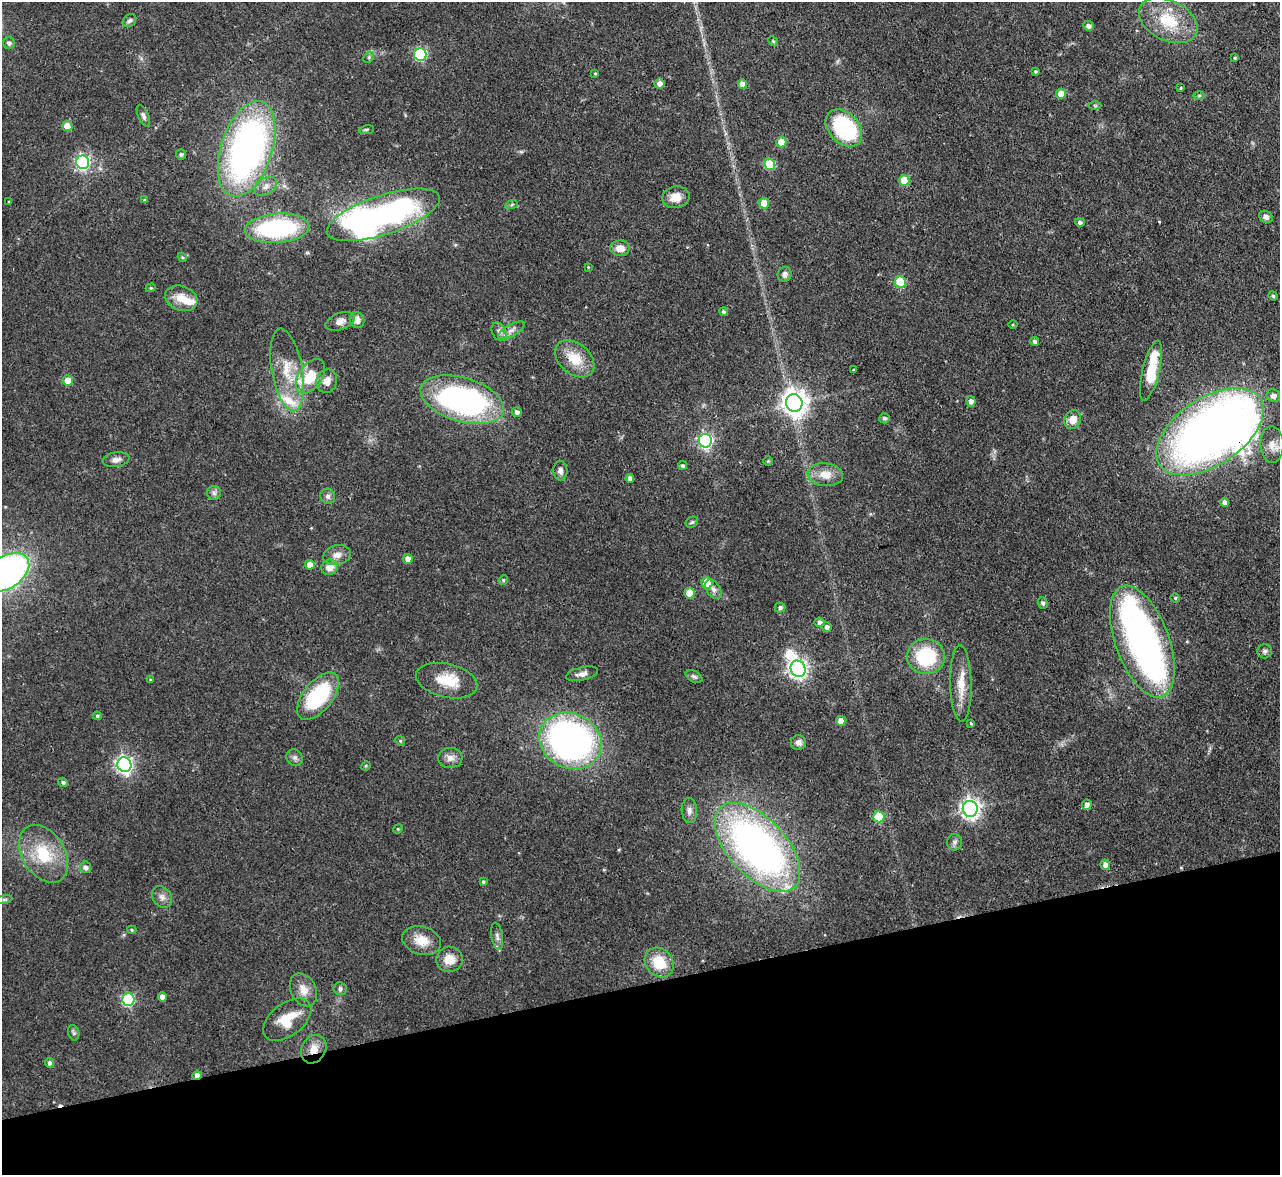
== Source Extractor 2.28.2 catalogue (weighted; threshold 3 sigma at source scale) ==
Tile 14 of 4 x 4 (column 2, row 4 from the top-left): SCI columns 1279-2556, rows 141-1313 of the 5112 x 5093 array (HDU 1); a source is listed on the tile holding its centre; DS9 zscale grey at full resolution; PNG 1282 x 1177 px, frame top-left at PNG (2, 2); each listed source drawn as its Kron ellipse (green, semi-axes under 4 px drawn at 4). Shown black and unused: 16% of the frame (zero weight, under 3 of 4 exposures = <1% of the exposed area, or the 3 px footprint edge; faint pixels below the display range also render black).
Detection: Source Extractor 2.28.2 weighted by HDU 2 'WHT'; one run over the whole footprint, this tile lists its part. Background 0.0965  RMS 0.0042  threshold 0.019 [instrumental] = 3 sigma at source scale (4.5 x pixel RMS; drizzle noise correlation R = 1.50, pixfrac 1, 0.05/0.05 arcsec/px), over >= 5 px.
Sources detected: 151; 6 inside a brighter object's white glare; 1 cosmic-ray / hot-pixel residue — neither listed nor drawn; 4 inside a brighter listed object's ellipse — not listed separately; the other 140 listed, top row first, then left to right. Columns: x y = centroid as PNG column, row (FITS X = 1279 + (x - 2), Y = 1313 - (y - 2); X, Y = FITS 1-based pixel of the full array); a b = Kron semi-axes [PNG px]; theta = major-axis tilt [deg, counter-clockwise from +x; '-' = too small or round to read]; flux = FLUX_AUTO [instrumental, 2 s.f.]
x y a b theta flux
1168 20 31 20 -27 18
129 21 7 6 - 1.2
1088 26 5 5 - 1.4
773 41 5 4 - 0.55
9 43 6 5 - 1.4
420 54 6 6 - 46
369 57 6 4 46 0.77
1235 58 4 3 - 0.56
1035 71 3 3 - 0.6
595 73 4 4 - 0.41
659 84 5 5 - 2.5
742 84 5 4 - 3.3
1181 88 4 3 - 0.45
1061 94 5 5 - 6.7
1199 95 6 4 1 0.65
1095 105 6 4 -1 0.59
143 116 11 5 -66 1.3
67 126 5 5 - 7.1
844 128 21 15 -46 43
366 130 7 4 8 0.71
781 142 5 5 - 8.4
247 149 49 25 72 170
181 155 5 5 - 0.78
83 162 7 6 - 86
770 164 5 5 - 22
904 180 5 5 - 13
266 186 12 8 34 2.8
676 197 14 11 11 5.1
144 200 4 4 - 0.51
9 202 4 3 - 0.33
764 203 5 5 - 8.6
512 204 6 4 20 0.62
383 215 59 19 18 110
1266 217 7 5 -30 1.7
1080 222 5 4 - 1
277 228 32 15 4 55
620 248 9 8 - 4.3
182 257 5 3 - 0.51
588 267 4 3 - 0.39
785 274 7 7 - 2
900 282 5 5 - 20
151 288 5 4 - 0.6
1273 296 5 4 - 0.6
181 298 17 12 -20 6.8
723 312 4 4 - 0.94
357 320 8 7 - 2.6
340 321 15 8 20 2.7
1013 325 4 3 - 0.39
511 330 14 6 29 2.2
499 332 10 6 -63 1.7
1034 341 4 4 - 1.2
575 359 22 15 -40 10
287 370 42 15 -80 15
853 370 3 3 - 0.36
1151 371 31 8 76 16
310 376 19 11 55 13
68 380 5 5 - 6
327 381 12 10 68 3.7
1273 396 7 6 - 2.3
462 400 43 22 -17 110
971 401 5 4 - 2
794 403 9 8 - 440
517 412 5 5 - 1.5
884 418 5 5 - 1
1073 420 10 8 66 5.1
1210 432 60 33 34 380
705 441 7 6 - 95
1272 444 18 11 -88 4.7
116 460 13 7 10 2.2
768 461 5 4 - 0.44
682 466 4 3 - 0.85
560 471 10 7 -88 1.9
825 475 17 11 -7 6
630 478 4 4 - 2.2
214 493 7 7 - 1.4
328 496 8 7 - 1.4
1225 503 4 4 - 2.6
692 522 7 5 28 0.79
337 555 14 9 13 3.3
408 559 5 5 - 3.2
310 565 5 4 - 5.3
329 567 8 7 - 4.5
6 573 26 16 33 190
503 580 5 4 - 0.59
707 583 6 5 - 11
713 589 11 6 -56 2
690 593 5 5 - 8.7
1175 598 5 4 - 0.57
1043 603 5 5 - 1.1
780 608 5 5 - 1.2
819 622 5 5 - 1.6
827 627 5 5 - 1.7
1142 642 59 27 -70 140
1265 651 7 7 - 1.1
926 656 19 17 -3 28
798 669 8 7 - 210
582 674 16 6 12 2.4
694 676 9 5 -27 1.2
150 680 4 3 - 0.48
447 681 31 17 -13 12
961 684 38 10 -89 9
318 696 28 14 51 36
97 716 4 4 - 0.73
841 721 5 5 - 4.7
971 723 4 3 - 0.53
400 741 5 4 - 0.56
570 741 32 27 -26 180
798 742 7 7 - 2
295 758 9 7 -44 1.5
450 758 12 10 5 2.8
124 765 7 7 - 150
366 766 5 4 - 0.52
63 782 5 4 - 1.1
1087 805 5 5 - 2
970 809 8 7 - 210
689 811 12 7 -87 2
879 817 5 5 - 22
398 829 5 4 - 0.5
954 842 8 7 - 1.4
758 847 54 29 -47 200
43 854 31 21 -58 19
1105 865 5 5 - 2.3
86 867 6 5 - 1.6
483 882 4 4 - 0.67
162 897 11 9 -55 2.3
4 899 8 4 8 0.68
132 930 5 4 - 0.64
497 936 13 5 -81 1.6
422 941 20 14 -16 6.9
449 959 13 12 - 6.3
659 962 16 13 -48 13
340 989 6 6 - 1.3
303 990 17 12 -64 5
162 997 5 4 - 3
128 999 6 6 - 54
287 1020 27 16 38 12
74 1033 8 5 -73 0.89
314 1049 15 12 60 5.1
50 1063 5 4 - 1.2
197 1075 5 4 - 3.5
Overlapping masked pixels (flux is a lower limit): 3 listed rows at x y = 1210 432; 314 1049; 197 1075
Isophote crosses this tile's border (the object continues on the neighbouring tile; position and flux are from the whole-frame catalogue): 1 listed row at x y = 6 573